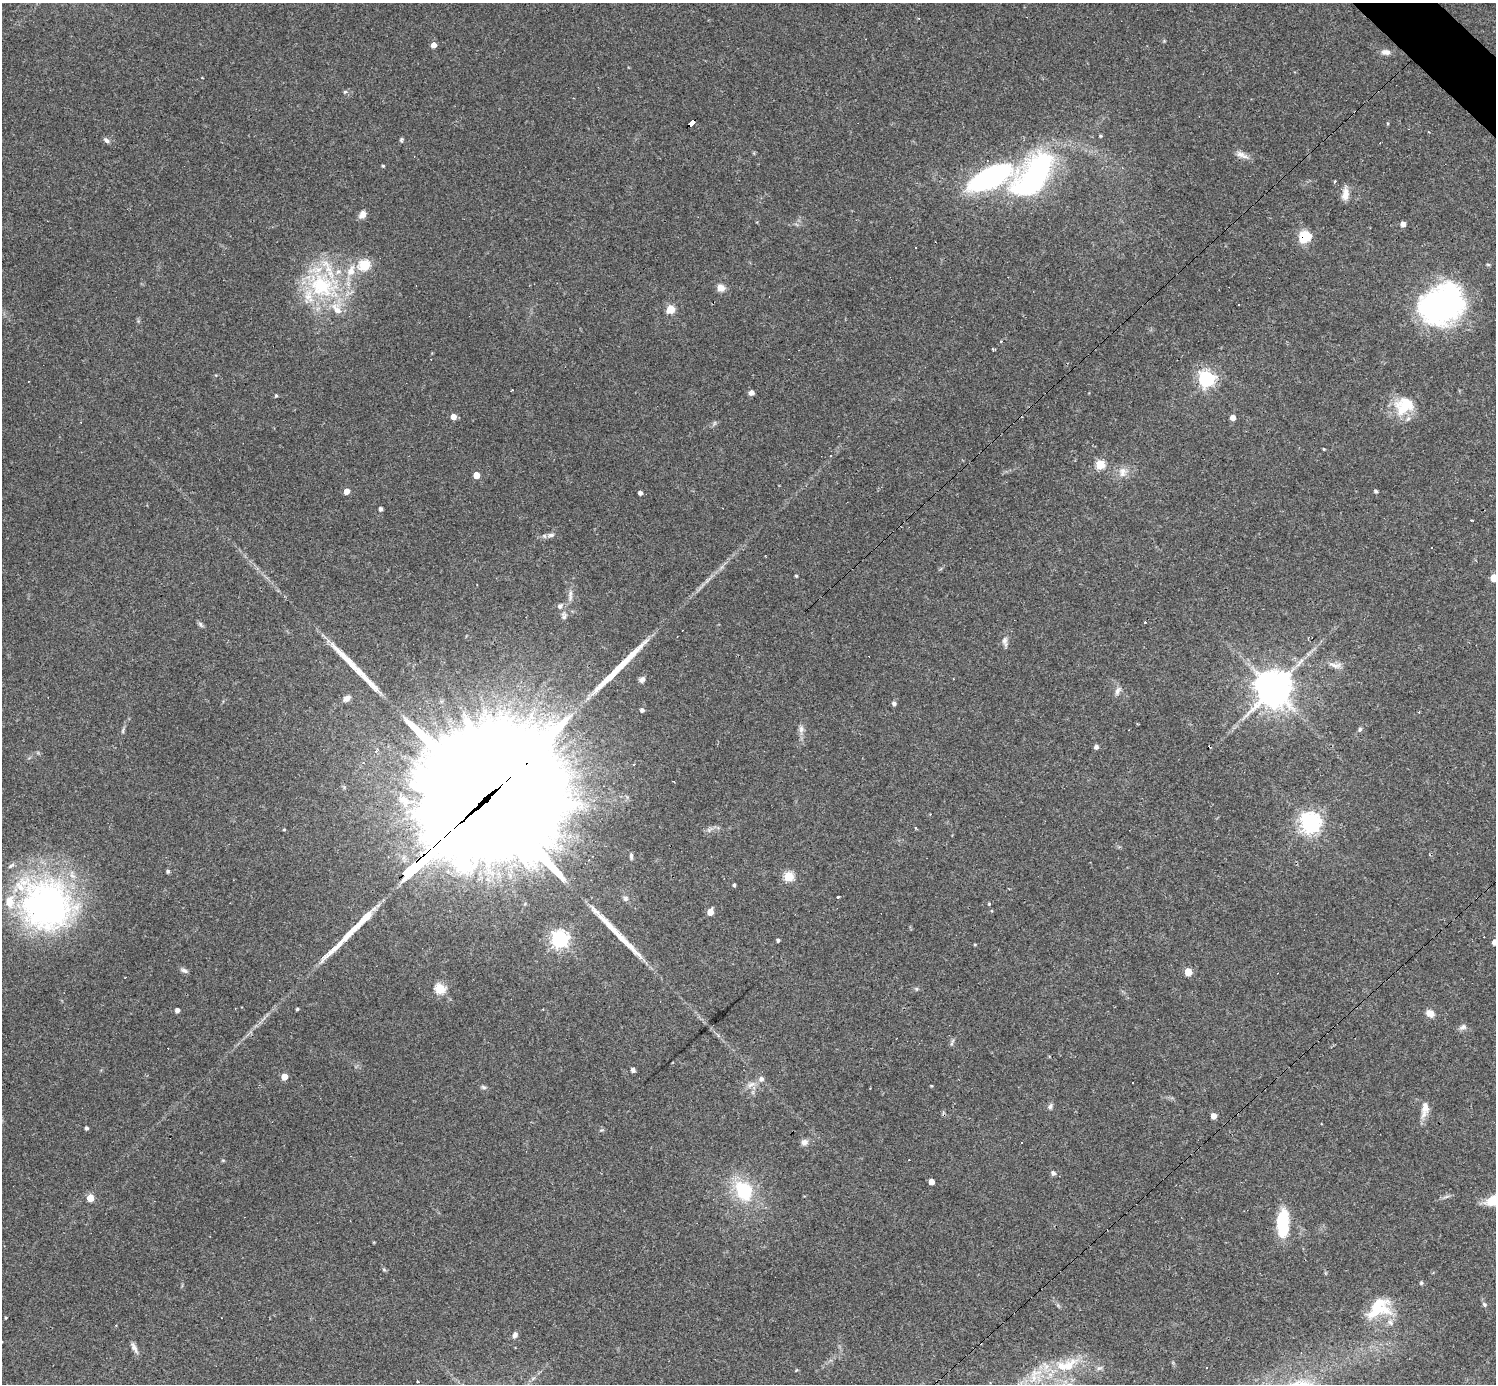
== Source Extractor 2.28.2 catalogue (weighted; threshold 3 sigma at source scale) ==
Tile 10 of 4 x 4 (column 2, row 3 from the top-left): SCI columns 1495-2988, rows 1678-3059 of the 5977 x 5977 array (HDU 1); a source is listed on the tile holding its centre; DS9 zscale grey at full resolution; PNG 1498 x 1386 px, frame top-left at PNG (2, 3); no overlay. Shown black and unused: <1% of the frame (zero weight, under 3 of 4 exposures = <1% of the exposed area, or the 3 px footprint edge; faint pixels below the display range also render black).
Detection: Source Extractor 2.28.2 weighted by HDU 2 'WHT'; one run over the whole footprint, this tile lists its part. Background 0.0358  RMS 0.0044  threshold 0.0196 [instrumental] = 3 sigma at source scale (4.5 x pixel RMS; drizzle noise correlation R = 1.50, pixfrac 1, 0.05/0.05 arcsec/px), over >= 5 px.
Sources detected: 147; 1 inside a brighter object's white glare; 16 cosmic-ray / hot-pixel residue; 4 long thin detections or spike segments (spike, bleed or trail) — not listed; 10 inside a brighter listed object's ellipse — not listed separately; the other 116 listed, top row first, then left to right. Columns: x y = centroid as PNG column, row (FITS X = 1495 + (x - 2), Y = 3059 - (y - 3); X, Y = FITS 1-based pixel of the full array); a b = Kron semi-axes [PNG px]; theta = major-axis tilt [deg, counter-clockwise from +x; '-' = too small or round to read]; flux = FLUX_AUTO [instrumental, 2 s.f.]
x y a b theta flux
434 45 5 4 - 3.3
1386 52 12 7 -1 2.3
345 92 6 4 2 0.58
691 123 7 4 43 50
1100 136 4 3 - 0.58
401 139 6 4 90 0.66
106 140 9 6 -40 1.3
1242 155 18 7 -26 2.8
383 166 4 3 - 0.59
1035 175 48 23 51 110
991 177 33 13 29 120
1335 182 3 3 - 0.88
1345 194 15 8 86 4.2
362 214 10 7 48 2.6
1403 224 5 5 - 2.1
1305 236 15 13 32 9.1
916 247 3 2 - 0.52
364 265 5 5 - 39
322 286 45 36 -16 48
721 288 8 7 - 3.7
1238 304 3 2 - 0.53
1442 304 48 38 32 94
671 309 5 5 - 18
1206 379 6 6 - 140
512 390 3 2 - 0.59
751 393 6 5 - 1.9
276 396 4 3 - 0.68
1404 406 26 22 33 14
453 417 5 4 - 3.9
1233 418 4 4 - 3.5
81 422 3 2 - 0.31
1324 449 3 3 - 0.41
831 456 3 3 - 0.8
1100 464 5 5 - 22
1122 472 15 10 84 3.7
476 475 5 4 - 7
347 491 5 4 - 3.9
1376 491 4 4 - 0.89
640 493 4 4 - 1.6
381 509 3 3 - 1.4
551 535 12 6 9 1.8
1431 548 3 2 - 0.43
796 576 3 3 - 0.58
1494 578 5 5 - 11
570 595 18 5 87 2.4
564 616 12 7 -82 1.7
1145 622 2 2 - 0.5
201 624 10 5 -49 0.97
1005 640 11 7 90 2.1
1335 665 19 7 -11 2.9
642 679 8 6 39 1.6
953 679 3 2 - 0.28
1274 688 12 10 42 1100
1118 691 13 6 63 1.8
347 698 10 6 32 2.4
894 704 4 4 - 1.5
642 710 4 4 - 1.4
801 729 11 7 -88 2.1
1360 729 6 5 - 0.79
123 731 8 4 82 0.76
1096 747 6 6 - 1.1
376 751 7 4 78 0.89
404 800 21 12 -40 7.3
477 807 108 37 42 31000
1310 823 7 7 - 270
284 830 4 3 - 0.45
709 830 6 5 - 0.98
631 856 10 4 -86 0.92
168 871 5 5 - 0.65
789 877 5 5 - 28
734 885 4 3 - 0.7
838 897 3 3 - 2.1
626 898 7 7 - 1.3
989 904 4 4 - 0.46
46 905 65 55 -36 140
710 912 5 4 - 5.3
366 916 15 9 52 4.8
559 939 7 7 - 170
778 940 4 3 - 0.91
1495 942 4 4 - 3.9
975 945 4 3 - 0.4
184 970 10 6 -21 1.3
1188 972 5 5 - 12
440 989 5 5 - 35
916 989 6 4 -90 0.6
297 1009 3 3 - 0.71
177 1010 4 4 - 1.9
1430 1013 10 8 -34 3
1463 1027 11 7 25 1.6
952 1042 11 3 67 0.81
633 1070 5 5 - 1.2
284 1077 5 4 - 7
751 1084 14 6 24 2.5
931 1086 3 3 - 0.4
484 1087 8 5 -26 0.89
1050 1106 8 5 60 1.1
1425 1107 19 10 87 4.4
1214 1116 5 4 - 3.3
87 1128 4 3 - 1
804 1142 9 8 - 2
223 1160 5 3 - 0.4
1053 1173 6 6 - 1.1
931 1182 4 4 - 4.3
744 1191 25 18 -62 24
1446 1197 9 4 19 1
90 1198 5 5 - 11
1494 1201 23 12 13 10
1283 1221 28 13 -90 19
384 1270 6 4 -20 0.6
1484 1304 6 5 - 0.89
1382 1309 28 19 -12 13
6 1318 3 3 - 0.42
515 1335 7 5 56 1.7
134 1347 17 6 -62 2
1069 1366 29 13 49 12
417 1381 3 2 - 0.72
Overlapping masked pixels (flux is a lower limit): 3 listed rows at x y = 691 123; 1305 236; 477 807
Isophote crosses this tile's border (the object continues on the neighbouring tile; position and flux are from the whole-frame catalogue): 3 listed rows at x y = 1494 578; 1495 942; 1494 1201
Unlisted compact peaks at least as high as the median listed source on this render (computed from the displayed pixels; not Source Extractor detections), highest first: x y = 1421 1283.